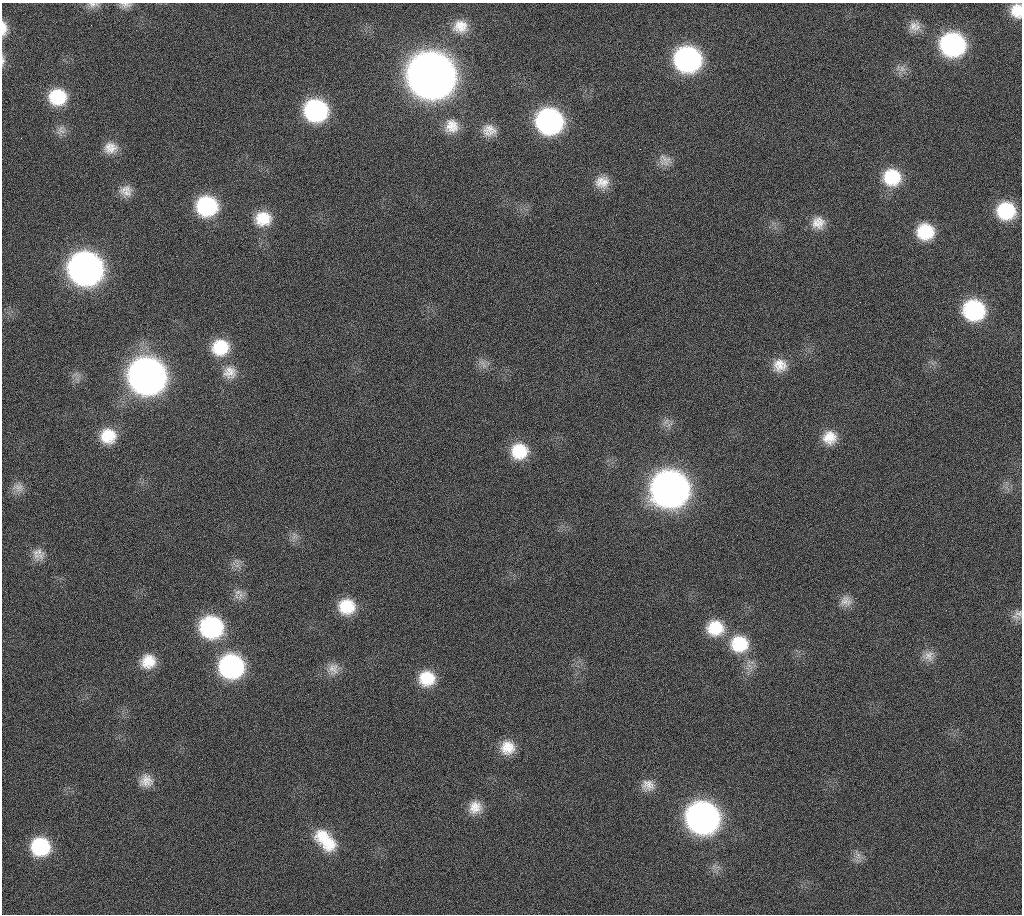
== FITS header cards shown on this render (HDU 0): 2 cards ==
NAXIS1  =                 1020 / length of data axis 1
NAXIS2  =                 912  / length of data axis 2

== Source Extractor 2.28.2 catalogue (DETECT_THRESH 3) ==
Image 1020 x 912 px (HDU 0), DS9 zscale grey, 1 PNG px = 1 image px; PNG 1024 x 916 px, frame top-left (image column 1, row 912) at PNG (2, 3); no overlay
Background 333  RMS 18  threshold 54.7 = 3 sigma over >= 5 px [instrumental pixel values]
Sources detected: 65; all 65 listed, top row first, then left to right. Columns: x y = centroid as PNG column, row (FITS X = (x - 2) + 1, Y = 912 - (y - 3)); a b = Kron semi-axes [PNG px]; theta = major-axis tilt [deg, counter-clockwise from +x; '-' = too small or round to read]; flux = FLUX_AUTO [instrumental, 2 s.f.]
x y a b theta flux
93 5 15 8 0 7.2e+03
125 5 16 7 -2 6.8e+03
1017 11 16 13 -85 2.4e+04
91 25 2 2 - 5.5e+03
460 26 18 17 - 2.3e+04
914 26 16 14 9 1.3e+04
4 28 18 7 -88 1.3e+04
952 44 19 18 - 2.4e+05
687 59 20 18 -13 3.4e+05
3 60 13 5 89 4.3e+03
902 69 10 8 -58 7.5e+03
431 76 23 21 -16 4.5e+06
58 97 19 17 1 5.5e+04
316 110 19 18 - 1.9e+05
549 121 19 18 - 3.4e+05
451 126 18 18 - 2.3e+04
61 130 14 11 55 9.6e+03
489 130 17 14 -1 1.6e+04
111 148 19 16 1 1.9e+04
665 160 18 15 -30 1.4e+04
892 177 20 19 - 5.6e+04
602 182 18 16 8 2.0e+04
126 191 17 15 -10 1.5e+04
207 206 19 18 - 1.2e+05
1006 211 18 17 - 7.2e+04
263 219 20 17 7 3.6e+04
818 223 17 17 - 2.0e+04
925 232 17 16 - 5.0e+04
85 269 20 19 - 1.0e+06
860 302 2 2 - 6.7e+02
974 310 19 18 - 1.3e+05
220 347 21 19 19 5.0e+04
483 364 17 7 -53 8.0e+03
780 365 18 17 - 2.2e+04
230 372 19 18 - 2.1e+04
147 376 21 20 - 1.5e+06
666 421 11 6 47 5.8e+03
108 436 17 17 - 3.6e+04
829 437 17 16 - 2.4e+04
519 451 18 17 - 4.6e+04
18 487 17 13 -7 1.1e+04
670 489 21 20 - 1.5e+06
294 536 12 8 71 7.1e+03
37 553 18 15 64 1.4e+04
237 565 10 7 90 6.6e+03
237 593 17 10 59 1.1e+04
846 601 16 14 -4 1.3e+04
347 606 19 17 -6 4.2e+04
1018 613 13 11 -3 8.6e+03
211 627 20 19 - 1.7e+05
715 628 21 19 -9 4.5e+04
739 644 23 21 -7 5.6e+04
928 656 16 15 - 1.4e+04
148 661 17 15 33 2.8e+04
231 666 20 19 - 2.5e+05
333 669 18 16 65 1.5e+04
427 678 18 17 - 4.2e+04
507 747 17 17 - 2.6e+04
146 781 17 16 - 1.7e+04
648 785 17 15 -2 1.5e+04
475 807 17 15 56 2.0e+04
702 818 20 19 - 8.5e+05
325 840 32 18 -47 5.2e+04
40 847 19 18 - 8.2e+04
858 855 11 7 -85 7.5e+03
At the frame edge (FLAGS 8, measured only in part): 5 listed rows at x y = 93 5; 125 5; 1017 11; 4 28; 3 60